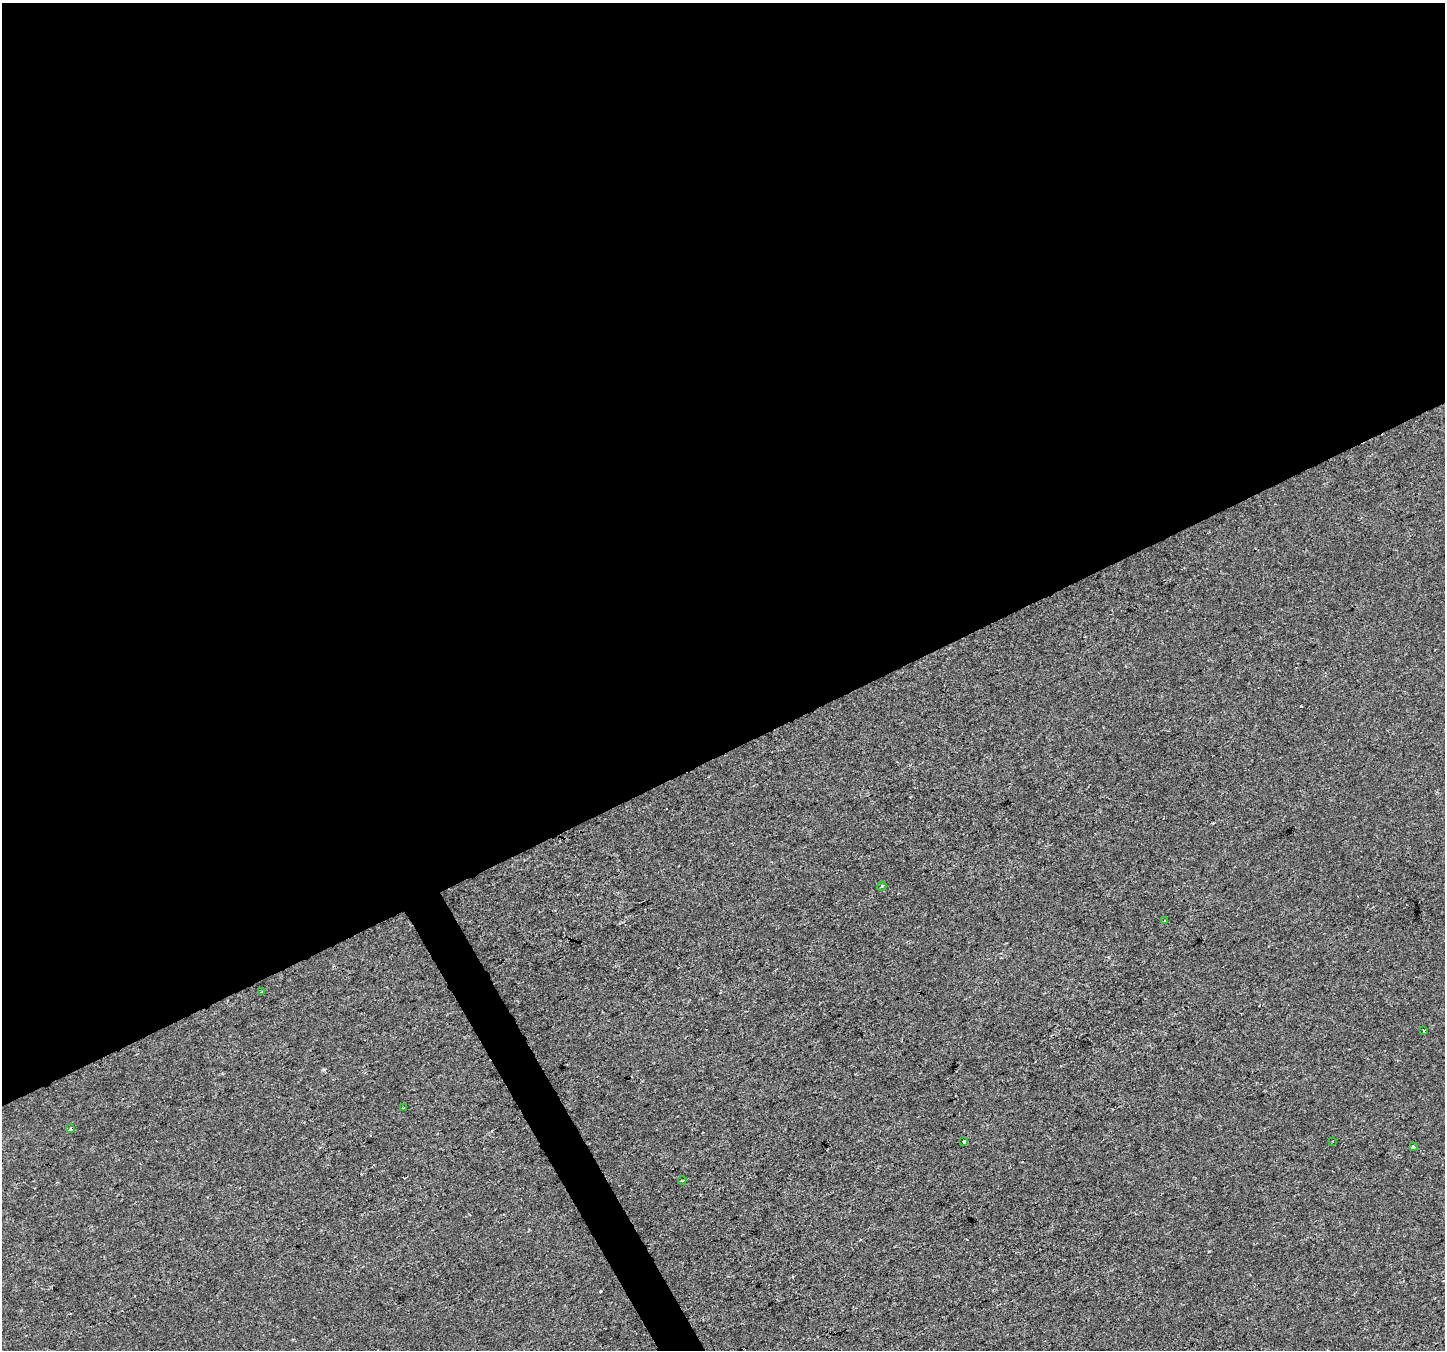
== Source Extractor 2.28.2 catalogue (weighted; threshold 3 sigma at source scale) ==
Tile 2 of 4 x 4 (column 2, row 1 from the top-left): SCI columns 1443-2885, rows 4147-5494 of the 5772 x 5655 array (HDU 1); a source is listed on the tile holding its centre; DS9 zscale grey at full resolution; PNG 1447 x 1352 px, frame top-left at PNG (2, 3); each listed source drawn as its Kron ellipse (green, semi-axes under 4 px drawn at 4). Shown black and unused: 57% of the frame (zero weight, under 2 of 3 exposures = <1% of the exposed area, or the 3 px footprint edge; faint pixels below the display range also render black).
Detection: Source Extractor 2.28.2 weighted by HDU 2 'WHT'; one run over the whole footprint, this tile lists its part. Background 2.47e-04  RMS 0.0042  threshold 0.019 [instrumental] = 3 sigma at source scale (4.5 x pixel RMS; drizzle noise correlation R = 1.50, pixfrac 1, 0.0396/0.0396 arcsec/px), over >= 5 px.
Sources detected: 13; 3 cosmic-ray / hot-pixel residue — neither listed nor drawn; the other 10 listed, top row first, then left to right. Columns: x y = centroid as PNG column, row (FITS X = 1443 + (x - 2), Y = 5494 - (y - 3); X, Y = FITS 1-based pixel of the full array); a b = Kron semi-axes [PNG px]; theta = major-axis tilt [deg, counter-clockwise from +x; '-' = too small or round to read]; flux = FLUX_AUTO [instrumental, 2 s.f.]
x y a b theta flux
882 886 5 3 - 0.47
1164 920 3 3 - 0.62
261 992 3 3 - 0.45
1424 1031 3 2 - 0.58
404 1108 3 3 - 1.8
70 1129 3 3 - 3.6
1332 1141 2 2 - 0.38
964 1142 3 3 - 3.6
1413 1147 4 3 - 1.3
682 1181 4 3 - 0.43
Unlisted compact peaks at least as high as the median listed source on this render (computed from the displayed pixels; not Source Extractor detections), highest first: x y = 600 1291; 1301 706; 324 1070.